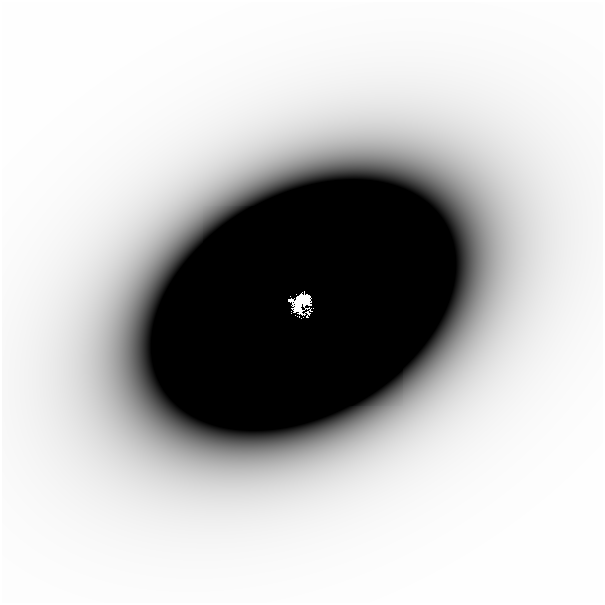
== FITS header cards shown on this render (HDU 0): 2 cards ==
NAXIS1  =                  601
NAXIS2  =                  601

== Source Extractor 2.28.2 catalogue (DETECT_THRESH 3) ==
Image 601 x 601 px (HDU 0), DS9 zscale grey, 1 PNG px = 1 image px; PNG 605 x 605 px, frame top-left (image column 1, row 601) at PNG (2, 2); no overlay
Background -6.17e-08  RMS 2.5e-08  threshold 7.50e-08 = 3 sigma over >= 5 px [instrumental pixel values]
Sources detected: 5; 1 with non-positive FLUX_AUTO (blend fragments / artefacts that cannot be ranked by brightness) is not listed; the other 4 listed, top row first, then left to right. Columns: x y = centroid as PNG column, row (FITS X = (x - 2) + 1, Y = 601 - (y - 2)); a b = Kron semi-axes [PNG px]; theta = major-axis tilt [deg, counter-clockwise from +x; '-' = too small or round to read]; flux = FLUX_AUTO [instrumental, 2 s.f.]
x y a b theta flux
283 94 64 40 1 4.2e-04
195 156 23 18 9 8.6e-05
303 302 11 8 42 1.4e+01
307 317 2 2 - 2.2e-03
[1 non-positive-flux detection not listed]